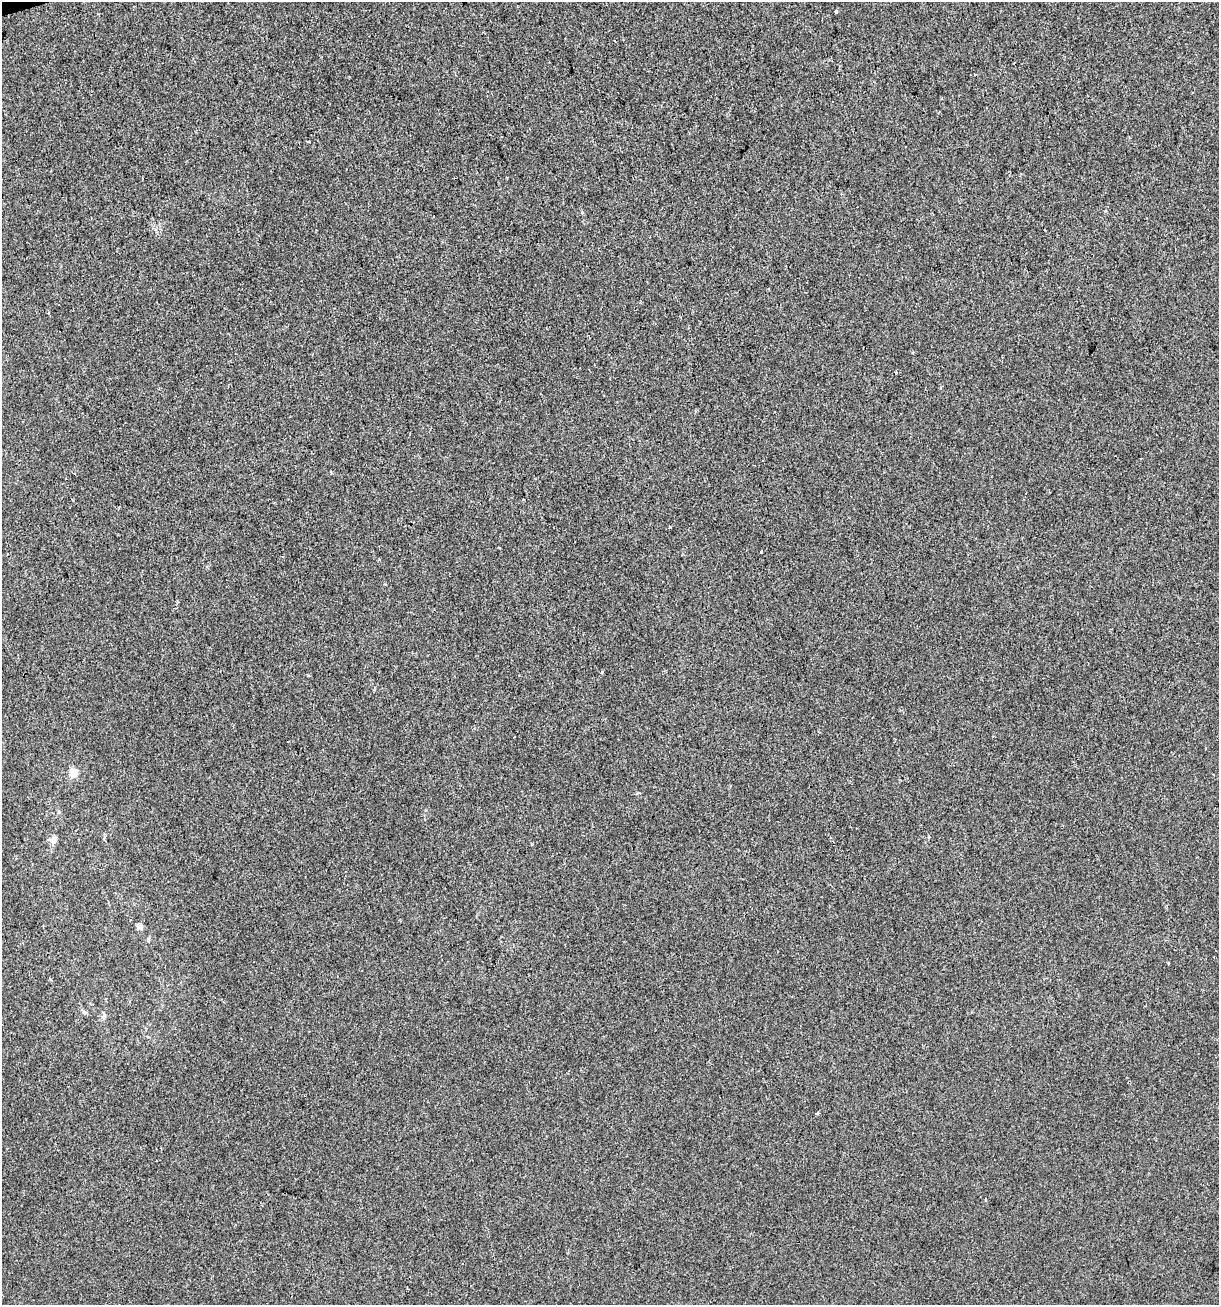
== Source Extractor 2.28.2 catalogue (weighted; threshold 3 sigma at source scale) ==
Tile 11 of 4 x 4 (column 3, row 3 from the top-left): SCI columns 2535-3751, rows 1304-2606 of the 5017 x 5211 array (HDU 1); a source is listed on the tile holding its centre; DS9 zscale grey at full resolution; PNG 1221 x 1307 px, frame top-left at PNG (2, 2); no overlay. Shown black and unused: <1% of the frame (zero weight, under 2 of 3 exposures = <1% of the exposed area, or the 3 px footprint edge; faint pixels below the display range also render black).
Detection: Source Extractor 2.28.2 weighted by HDU 2 'WHT'; one run over the whole footprint, this tile lists its part. Background -6.11e-04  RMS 0.0042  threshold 0.0187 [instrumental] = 3 sigma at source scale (4.5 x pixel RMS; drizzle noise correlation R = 1.50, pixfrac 1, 0.0396/0.0396 arcsec/px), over >= 5 px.
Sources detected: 16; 1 cosmic-ray / hot-pixel residue — not listed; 1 inside a brighter listed object's ellipse — not listed separately; the other 14 listed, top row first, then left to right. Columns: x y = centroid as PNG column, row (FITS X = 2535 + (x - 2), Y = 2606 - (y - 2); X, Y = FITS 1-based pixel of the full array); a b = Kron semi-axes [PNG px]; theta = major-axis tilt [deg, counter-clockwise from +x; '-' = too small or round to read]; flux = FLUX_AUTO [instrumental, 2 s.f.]
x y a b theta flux
836 11 4 3 - 1.7
896 372 3 2 - 0.37
499 547 3 2 - 0.35
761 552 3 3 - 0.71
602 672 3 3 - 0.6
73 773 6 6 - 6.2
929 837 4 3 - 0.38
53 841 9 6 -52 1.5
140 926 7 6 - 1.5
148 940 5 4 - 0.52
1169 963 4 2 - 0.39
50 979 3 3 - 0.49
84 1012 7 4 -70 0.67
986 1199 3 3 - 0.8
Unlisted compact peaks at least as high as the median listed source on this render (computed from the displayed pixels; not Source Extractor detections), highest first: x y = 582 212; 532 844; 1105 211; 308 675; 104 1015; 331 472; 637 793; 426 810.